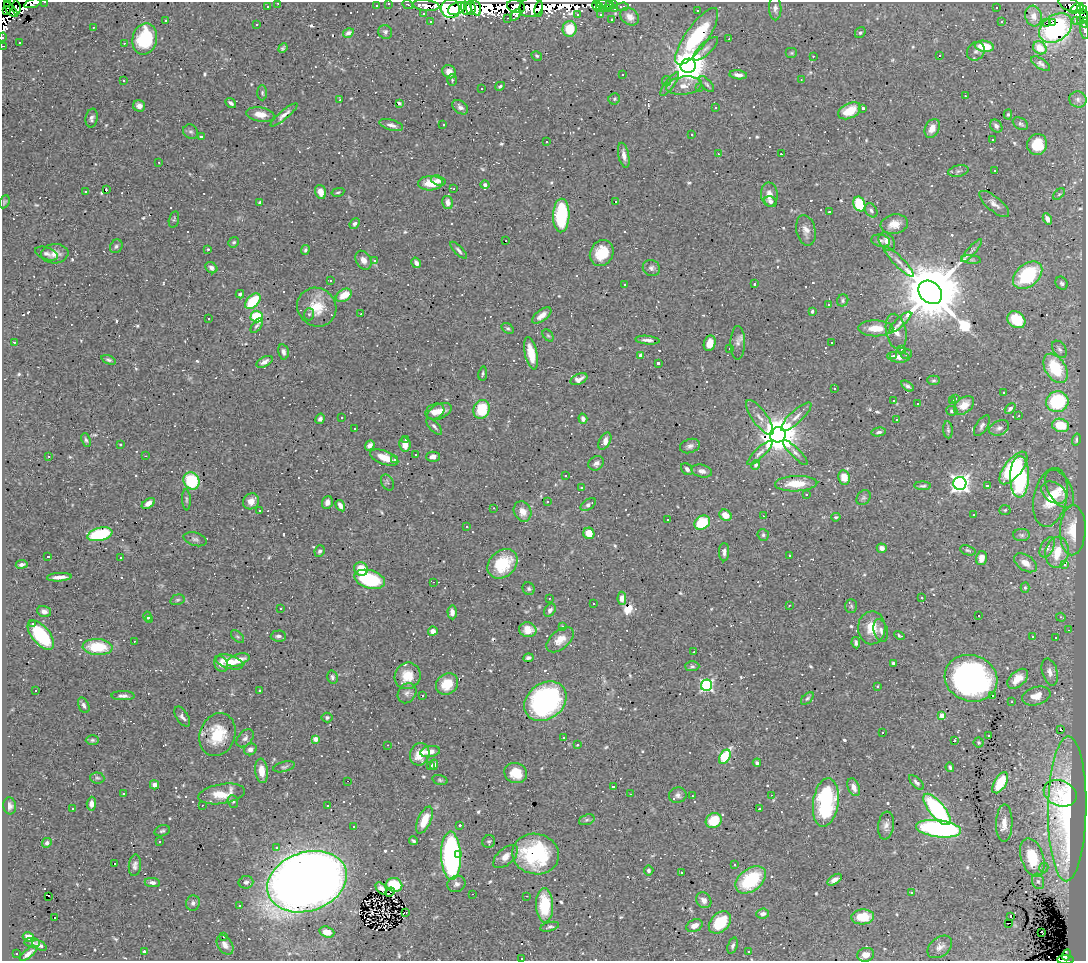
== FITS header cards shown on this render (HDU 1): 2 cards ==
NAXIS1  =                 1084
NAXIS2  =                  959

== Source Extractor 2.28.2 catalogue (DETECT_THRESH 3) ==
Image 1084 x 959 px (HDU 1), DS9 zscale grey, 1 PNG px = 1 image px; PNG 1088 x 963 px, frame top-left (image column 1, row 959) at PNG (2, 2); each listed source drawn as its Kron ellipse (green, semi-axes under 4 px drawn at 4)
Background 0.627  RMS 0.029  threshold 0.0878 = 3 sigma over >= 5 px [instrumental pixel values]
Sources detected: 789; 12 with non-positive FLUX_AUTO (blend fragments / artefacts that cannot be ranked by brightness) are neither listed nor drawn; of the other 777, the 500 brightest by FLUX_AUTO listed and drawn (277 fainter detections omitted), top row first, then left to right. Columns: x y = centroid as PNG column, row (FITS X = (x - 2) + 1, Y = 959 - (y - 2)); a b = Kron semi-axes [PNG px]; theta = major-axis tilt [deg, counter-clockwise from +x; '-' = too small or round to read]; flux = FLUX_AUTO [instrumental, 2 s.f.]
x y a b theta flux
45 2 3 2 - 6.7
8 3 3 2 - 29
32 3 9 4 18 43
278 3 3 2 - 4.5
388 3 3 3 - 21
408 4 6 3 -24 25
610 4 3 3 - 27
614 4 3 3 - 11
1069 4 12 6 -24 52
426 5 14 5 -6 110
605 5 9 3 -15 11
267 6 3 3 - 6.1
376 6 3 3 - 7.9
516 6 9 6 -17 46
597 6 6 3 -76 25
16 7 7 3 -85 8
531 7 12 9 17 230
600 7 3 3 - 12
623 7 6 3 3 6.8
457 8 9 5 26 1100
466 8 7 5 -75 170
471 8 7 5 -84 150
476 8 8 5 -74 130
615 8 3 3 - 14
775 8 12 6 -88 8.4
997 8 3 3 - 10
1077 8 7 3 33 360
450 9 9 9 - 1200
539 9 8 3 81 55
607 9 3 3 - 3.7
1082 9 5 3 - 310
6 10 4 3 - 160
11 10 9 3 -49 340
697 11 3 3 - 7.3
423 14 3 3 - 5.7
577 14 3 3 - 3.5
601 14 3 3 - 4.2
516 15 7 4 47 78
1033 16 10 8 -75 11
1084 16 6 3 88 67
630 17 10 8 -38 13
508 18 3 2 - 12
612 19 3 3 - 15
166 20 3 3 - 5.3
1076 20 3 2 - 58
1081 20 3 3 - 12
1002 21 3 3 - 23
431 22 3 3 - 4.4
1053 22 3 3 - 180
1047 23 4 2 - 120
1085 23 5 2 - 37
257 25 3 3 - 5
93 27 3 3 - 4.6
1056 28 18 12 37 180
570 29 8 7 - 50
1085 30 9 3 -81 17
385 32 7 6 - 5.7
348 33 6 3 31 5.6
860 33 6 5 - 3.6
697 36 34 11 55 180
3 37 5 2 - 8.8
145 39 16 12 77 130
729 39 3 2 - 4.3
20 42 3 3 - 8.2
124 43 3 3 - 3.9
3 46 3 2 - 7.7
984 46 10 5 -8 51
283 48 5 4 - 4.3
1040 48 7 6 - 29
706 49 16 6 43 10
976 51 10 8 55 7.5
792 53 6 5 - 3.2
939 55 3 3 - 28
537 56 5 4 - 3.6
813 56 3 2 - 4.7
1041 64 11 5 -34 6.1
688 66 8 7 - 4000
449 72 7 6 - 14
623 75 3 2 - 3
738 75 9 4 -7 10
452 80 6 4 -89 3
801 80 3 2 - 3.2
123 81 3 3 - 66
666 81 5 4 - 2.9
670 84 14 4 54 7.5
707 84 10 5 -49 4.4
500 86 5 4 - 3.5
684 86 18 9 7 22
700 87 3 3 - 5.9
482 89 3 2 - 4.3
262 93 7 5 -89 3.8
965 96 3 2 - 5.6
614 99 6 5 - 5.6
1078 99 9 8 - 7.7
340 100 3 2 - 3.6
231 103 6 3 -39 5.7
399 103 4 3 - 3
139 106 6 5 - 11
460 107 9 6 -39 7.6
715 108 3 3 - 4.9
863 108 4 3 - 4.2
849 111 12 7 25 38
260 114 14 7 -9 22
1008 114 5 4 - 3
284 115 17 4 40 11
92 118 9 6 79 6.5
443 124 3 2 - 3.9
1020 124 8 5 -32 4.8
391 125 12 5 -16 9.6
996 126 7 5 -50 6.2
932 128 10 7 63 19
191 132 8 6 -37 4.9
692 135 3 3 - 8
201 136 3 3 - 32
992 139 3 3 - 32
547 141 3 3 - 12
1037 144 10 10 - 51
718 154 3 2 - 7.2
781 154 3 3 - 4.6
624 155 13 5 -78 12
159 162 3 2 - 3.4
995 170 3 3 - 18
958 171 10 5 13 5.1
438 181 7 5 -19 4.9
430 183 12 7 3 29
485 185 4 4 - 6.9
454 189 3 2 - 3.7
106 190 3 2 - 4.5
85 192 3 3 - 4
321 192 7 5 -71 15
338 192 6 4 14 3
1059 194 7 4 44 2.9
769 195 12 8 -86 16
4 202 7 5 63 3.3
615 202 3 3 - 1200
771 202 6 5 - 6.9
260 203 4 3 - 3.8
448 203 7 5 -74 13
859 204 7 6 - 80
994 204 19 7 -40 13
871 210 8 5 -56 5.1
829 212 3 3 - 73
561 216 17 8 88 160
174 219 8 5 75 3.9
1047 219 6 4 -60 9.8
355 224 6 4 48 5.6
894 224 14 9 10 25
806 230 15 9 -78 15
506 241 3 2 - 4.8
880 241 9 6 -11 6.4
234 242 5 5 - 3.8
887 242 10 7 -54 13
116 246 7 6 - 5.1
208 249 3 3 - 3
305 250 5 4 - 3.5
459 250 11 4 -46 5.3
972 251 15 4 49 7.1
602 253 13 11 59 48
46 254 12 6 -20 7.9
55 254 13 9 5 19
971 259 10 4 -5 3.3
363 260 10 7 -61 13
375 261 4 3 - 6.5
899 261 21 5 -45 13
416 263 5 4 - 9
211 268 6 5 - 7
651 268 9 8 - 7.3
1028 275 17 11 40 140
330 280 3 3 - 29
1062 283 7 5 -57 4.8
624 284 3 3 - 3.5
755 284 3 3 - 3.9
930 292 13 10 -43 22000
240 294 4 3 - 4.6
344 295 9 5 30 35
843 300 6 5 - 3.7
253 301 9 5 46 84
829 305 3 3 - 13
317 307 20 19 - 49
812 311 4 3 - 3.1
309 314 6 5 - 4.1
361 314 3 3 - 28
542 316 11 5 37 15
257 317 6 6 - 88
208 319 3 3 - 12
1016 320 9 7 -37 57
900 322 14 4 43 7.3
257 326 8 4 54 5.4
508 328 6 4 -36 3.7
876 328 18 8 -1 33
896 331 18 10 -78 20
548 335 7 4 -52 2.9
647 340 12 4 -5 7.4
14 342 3 2 - 34
710 343 8 6 73 22
738 343 17 7 89 9.7
832 343 3 3 - 10
730 348 3 2 - 2.9
901 349 3 3 - 11
1059 349 9 6 -56 6.4
283 352 8 5 -77 7
531 353 16 6 -78 31
906 354 6 4 15 3.6
894 355 4 3 - 4.2
641 356 4 4 - 17
898 357 11 5 -6 15
109 360 7 4 -20 4.1
265 362 9 5 27 10
658 363 3 3 - 7.1
1056 368 16 10 -58 94
483 374 7 4 81 3.2
579 379 9 5 24 9.8
934 380 6 4 1 3.2
907 386 7 4 -36 5
834 388 3 2 - 4.2
1003 393 3 3 - 4.8
956 399 3 3 - 3.3
953 400 3 3 - 4.7
893 401 3 3 - 4.6
1057 402 11 10 - 180
918 403 3 3 - 6.9
964 405 11 7 41 28
482 409 9 8 - 71
1010 409 6 4 41 5.3
435 411 10 7 27 15
439 411 13 7 24 19
952 411 5 5 - 4.1
1019 416 3 3 - 3.4
342 417 3 2 - 3
796 417 20 6 43 15
760 418 21 7 -55 17
320 419 5 4 - 5.8
583 419 5 4 - 6.7
896 420 3 3 - 7.1
1061 425 9 6 -15 38
434 426 10 4 -48 5.3
982 426 11 5 56 6.8
999 428 10 7 24 7.4
354 429 3 2 - 11
948 430 8 4 -84 3.6
879 432 7 4 10 5.3
778 435 8 7 - 5900
86 440 7 4 -66 4.3
405 440 3 3 - 8.9
1076 440 6 4 74 3.5
605 441 9 5 61 15
121 444 3 3 - 3.9
405 444 7 5 -80 16
370 445 5 4 - 11
690 446 10 7 18 7.4
760 453 17 5 44 9
795 453 17 5 -45 8.3
416 455 3 3 - 6.2
49 456 3 3 - 5.3
145 456 3 2 - 4.9
433 457 6 5 - 9.2
384 458 15 6 -21 27
395 459 3 3 - 40
596 463 8 6 35 8
756 465 5 4 - 6
1013 468 19 8 52 170
687 469 7 5 -47 6.9
702 471 10 6 -14 9.8
566 475 3 3 - 23
844 477 7 6 - 28
1020 477 21 9 89 230
191 481 9 7 -56 97
387 482 8 6 -61 4
960 483 6 6 - 1100
796 484 21 7 2 41
923 486 8 4 -2 4.5
987 486 3 3 - 150
581 487 3 3 - 3.9
1060 489 21 11 -60 21
1054 492 14 9 -32 22
806 494 3 3 - 22
1050 497 30 16 78 55
863 498 8 6 51 4.7
186 500 11 3 -87 3.8
251 501 8 7 - 18
327 502 6 5 - 9.8
548 502 3 3 - 15
148 503 7 4 34 12
588 505 9 5 34 6.5
340 506 6 4 -57 11
494 508 3 2 - 6.1
1005 510 6 5 - 2.9
259 511 3 3 - 3.6
523 511 10 8 -64 19
725 515 6 5 - 23
974 515 3 2 - 4.2
764 516 3 2 - 5.2
836 517 5 3 - 3.1
668 520 3 3 - 23
702 523 8 6 35 72
466 527 3 3 - 7.8
1073 530 25 13 88 44
589 533 6 5 - 27
100 534 13 6 13 160
763 535 6 5 - 3.7
1022 535 8 6 -2 4.7
195 539 12 6 -16 6.7
1047 547 11 6 62 10
882 548 5 4 - 9.8
968 550 8 4 -19 3.8
319 551 6 5 - 5
724 552 9 5 89 7.3
1057 552 15 11 78 49
790 555 3 3 - 5.2
48 557 3 3 - 3.9
120 558 3 2 - 3.4
981 558 7 5 77 17
1025 563 13 7 -32 19
22 564 6 4 9 6.5
503 564 16 13 42 79
1065 564 4 3 - 42
361 569 7 6 - 34
59 577 12 3 3 13
370 579 16 9 -16 120
433 582 3 2 - 160
1025 588 5 4 - 2.9
529 589 6 5 - 4.5
549 598 3 2 - 5.3
622 598 6 4 89 11
922 598 3 3 - 23
177 600 7 5 16 3.5
593 603 3 3 - 30
789 605 3 2 - 3.3
851 606 7 6 - 4.1
281 608 3 3 - 4
550 610 7 5 55 7.2
44 611 7 5 -20 8.8
452 612 7 4 -87 12
978 615 3 3 - 120
148 617 5 4 - 4.8
1061 617 5 3 - 3.3
150 620 3 2 - 4.1
32 623 3 3 - 10
562 626 3 3 - 5.3
872 628 16 14 88 38
528 630 8 7 - 19
881 630 11 7 -74 9.4
1069 630 3 2 - 4.1
433 631 5 4 - 12
41 635 17 9 -50 120
278 636 7 5 1 6.4
899 636 5 3 - 3.3
237 637 8 5 -43 4.4
1033 637 3 3 - 5.9
1056 637 3 3 - 6
560 640 16 9 40 26
134 641 3 2 - 5.7
856 643 5 4 - 4.6
97 647 15 8 -3 79
694 652 3 2 - 4.1
528 658 5 3 - 4.5
238 660 11 5 19 23
230 662 14 6 -17 39
893 663 3 3 - 4.6
221 664 8 6 -57 12
692 666 7 5 1 3.8
1050 672 14 7 -75 13
408 676 13 12 - 40
332 677 6 5 - 4.6
971 678 26 23 -18 630
1018 679 12 7 42 26
447 684 12 10 37 40
707 685 5 5 - 350
877 686 3 3 - 4.9
260 690 3 3 - 10
36 691 3 3 - 11
407 693 11 8 56 9.5
993 695 3 2 - 20
123 696 11 4 -1 7.6
422 696 3 3 - 140
1036 696 14 9 17 25
807 698 8 4 44 3.5
545 701 23 18 37 410
1011 702 3 2 - 11
84 705 8 5 -67 5.8
942 716 4 4 - 31
182 717 11 6 -58 8.3
327 718 5 5 - 3.8
1060 729 4 2 - 3.6
883 733 3 3 - 96
217 735 22 17 70 73
989 735 3 3 - 11
564 737 3 2 - 3.9
245 738 10 7 49 6.9
316 739 4 3 - 24
92 740 6 5 - 3.8
954 740 3 3 - 20
979 743 5 5 - 3
388 745 3 2 - 5.2
577 745 3 3 - 18
250 749 6 5 - 9
430 752 10 5 11 16
420 754 11 9 72 38
725 757 8 5 59 130
757 763 4 3 - 5.2
434 765 5 4 - 8.2
430 766 4 3 - 5.7
284 767 11 5 14 4.6
950 767 4 3 - 3.6
261 771 12 6 -84 24
516 773 11 10 - 37
97 778 7 5 -4 3.9
440 780 8 4 -17 3.4
348 781 3 2 - 71
916 782 9 4 -45 5
1000 783 12 6 59 57
154 785 5 4 - 11
614 787 3 3 - 92
854 787 9 5 -68 12
123 793 3 3 - 38
1060 793 17 12 -22 43
222 794 23 10 9 45
631 794 3 2 - 6.4
678 795 9 7 12 7.9
772 795 2 2 - 7.4
692 796 3 2 - 11
233 801 6 5 - 3.4
826 802 24 12 82 230
91 804 7 4 86 13
202 805 2 2 - 4.2
10 806 8 6 -84 8.5
328 806 3 3 - 8.8
72 809 3 3 - 3.7
759 809 3 3 - 19
937 809 19 7 -51 300
1067 809 72 19 89 240
424 820 14 6 66 40
587 820 8 5 19 4.5
714 821 8 7 - 58
1004 823 19 8 89 21
460 825 3 2 - 4.2
886 825 14 8 83 11
354 826 3 2 - 5.2
939 829 23 8 -7 360
162 831 8 5 16 4
413 841 4 3 - 3.3
489 841 7 6 - 3.7
159 842 3 3 - 9.1
47 843 5 4 - 5.7
276 847 3 3 - 8.9
458 854 3 3 - 13
536 854 23 20 -12 180
451 856 24 10 -88 400
506 856 15 8 42 18
1032 857 20 11 -72 66
114 863 3 3 - 300
135 865 11 6 84 7.6
735 865 3 3 - 3.1
1044 868 5 4 - 3.3
649 870 5 4 - 4.6
681 872 3 3 - 5.2
751 880 17 11 37 130
834 880 8 4 33 11
1038 881 8 6 -72 5.7
152 882 8 4 -8 6.8
246 882 7 6 - 6.7
307 882 41 29 19 4300
456 884 9 8 - 8.6
394 885 8 7 - 73
381 888 7 4 -48 7.1
390 892 5 2 - 4.3
912 893 3 3 - 4.8
473 894 2 2 - 6.7
49 896 2 2 - 7.9
526 896 3 2 - 3.9
704 900 8 7 - 12
193 903 8 7 - 6.5
545 905 17 8 -88 64
240 906 3 3 - 120
406 912 4 2 - 3.4
763 914 6 5 - 7.4
1010 916 3 3 - 15
55 917 3 3 - 280
863 917 11 7 3 47
720 922 13 9 45 70
1009 923 3 2 - 3.1
694 926 8 6 25 15
550 927 9 4 14 5
327 932 7 5 -18 21
1042 932 4 2 - 7.9
28 937 5 4 - 12
223 937 3 3 - 13
32 943 8 4 -5 3.6
39 945 8 3 -28 5.9
225 945 11 7 -56 12
733 946 8 5 71 5.9
940 947 14 9 38 14
748 951 3 2 - 3.6
144 952 4 3 - 4.6
17 953 3 3 - 10
28 954 10 3 39 9.1
866 955 8 7 - 16
1066 955 5 4 - 40
522 958 3 3 - 6.6
1065 960 8 2 0 140
At the frame edge (FLAGS 8, measured only in part): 13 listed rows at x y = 45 2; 8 3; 32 3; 278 3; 388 3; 1084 16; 1085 23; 1085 30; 3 37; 3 46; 748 951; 522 958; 1065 960
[277 fainter detections neither listed nor drawn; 12 non-positive-flux detections neither listed nor drawn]